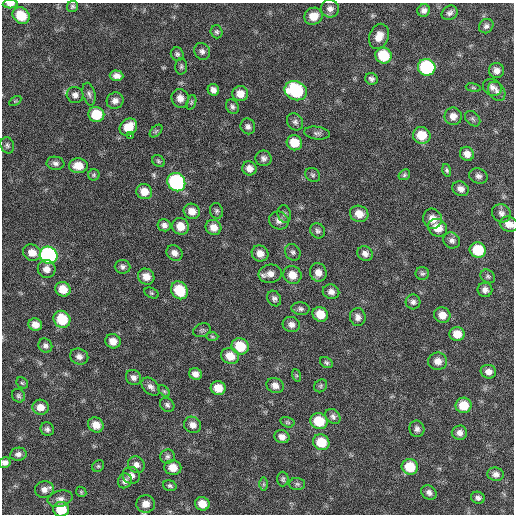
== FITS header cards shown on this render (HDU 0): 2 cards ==
NAXIS1  =                  512 / Axis length
NAXIS2  =                  512 / Axis length

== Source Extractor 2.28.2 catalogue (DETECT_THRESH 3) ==
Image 512 x 512 px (HDU 0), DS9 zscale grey, 1 PNG px = 1 image px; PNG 516 x 516 px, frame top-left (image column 1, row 512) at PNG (2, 3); each listed source drawn as its Kron ellipse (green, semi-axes under 4 px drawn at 4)
Background 62.3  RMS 8.5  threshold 25.6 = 3 sigma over >= 5 px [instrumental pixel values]
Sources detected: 156; all 156 listed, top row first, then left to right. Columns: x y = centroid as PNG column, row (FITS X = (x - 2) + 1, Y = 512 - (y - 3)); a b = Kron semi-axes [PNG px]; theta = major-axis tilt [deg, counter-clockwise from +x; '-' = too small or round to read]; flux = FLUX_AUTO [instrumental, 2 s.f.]
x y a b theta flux
10 4 7 4 0 2500
72 6 6 5 - 1100
330 9 9 8 - 3100
424 10 6 6 - 2300
450 13 8 7 - 2000
21 16 9 7 -43 14000
313 16 9 8 - 7200
486 26 8 6 42 1800
217 32 6 6 - 1100
379 36 13 9 68 6000
202 51 9 7 -61 2100
177 54 7 6 - 1300
383 55 8 7 - 21000
181 66 8 6 87 1200
427 67 9 8 - 61000
496 70 7 7 - 3100
117 76 7 5 -2 2800
371 79 6 5 - 1800
492 87 10 8 -29 2800
473 88 7 4 -9 830
213 90 6 5 - 2700
296 91 11 9 -24 40000
497 91 10 7 -55 2600
89 94 11 6 -76 2000
240 94 8 7 - 5900
75 95 8 8 - 2500
180 98 9 8 - 4300
15 101 6 4 33 680
115 101 8 8 - 2900
191 102 7 4 71 1000
232 107 8 6 -59 1500
96 114 8 7 - 16000
453 116 8 8 - 3900
473 119 9 6 -45 1400
295 122 9 7 -52 2000
248 126 8 7 - 2000
128 127 9 8 - 10000
156 131 7 4 45 1100
317 133 13 6 -8 2000
422 135 9 8 - 11000
130 136 2 2 - 2400
294 143 8 7 - 11000
7 145 8 6 -66 1500
467 154 7 7 - 4000
264 158 8 7 - 2200
158 161 7 5 -37 1000
55 163 9 6 -8 2000
78 166 9 7 -2 7500
249 168 7 7 - 3600
447 170 6 4 -74 1000
94 175 6 5 - 900
313 175 8 6 -34 1300
404 175 6 5 - 1000
478 176 9 7 -18 2200
176 182 10 8 -50 79000
461 189 8 7 - 3100
144 192 8 7 - 6200
192 211 8 7 - 5200
216 211 8 6 -76 1400
501 213 9 9 - 2500
284 214 9 6 -75 1600
359 214 9 8 - 6300
432 219 10 9 - 5600
279 220 10 9 - 3500
509 224 9 7 -19 4700
164 225 6 6 - 2300
180 226 9 8 - 7200
213 227 8 7 - 4700
438 228 10 8 -28 8600
318 231 8 7 - 1600
452 240 9 7 -34 2300
478 250 8 7 - 21000
293 252 8 7 - 1700
32 253 9 8 - 5700
174 253 8 7 - 3200
260 253 8 7 - 4800
365 254 8 7 - 2800
49 255 9 8 - 130000
123 267 8 7 - 1800
47 269 9 9 - 4000
318 272 9 8 - 4400
270 274 12 9 7 4300
422 274 7 6 - 1300
292 275 9 8 - 6600
488 276 8 6 -38 1300
146 277 8 7 - 5500
63 289 8 7 - 8700
179 290 9 8 - 18000
485 290 7 7 - 2700
331 292 8 7 - 2800
151 293 7 5 -26 920
274 298 8 6 -60 1800
413 302 7 7 - 2000
300 309 9 6 -8 1700
320 314 8 7 - 8500
442 315 8 7 - 5300
358 317 9 8 - 2700
62 319 9 8 - 19000
291 324 9 7 -17 3200
35 325 7 6 - 4300
202 330 9 6 20 1400
457 334 7 7 - 7200
212 336 6 4 -2 880
113 341 8 7 - 5000
45 346 7 6 - 2000
240 346 9 8 - 16000
79 356 9 7 -22 3000
230 356 9 7 -22 8400
438 361 9 9 - 4900
326 363 7 5 -33 1100
488 372 8 6 -15 3400
195 374 6 5 - 3200
296 375 6 4 -71 730
133 378 8 7 - 2300
22 383 6 5 - 850
275 385 9 7 -27 3800
321 386 7 5 48 1100
150 387 10 7 -45 2600
218 388 7 7 - 8400
164 391 7 4 -44 920
18 396 7 6 - 1300
167 405 8 6 -45 1600
464 405 8 7 - 11000
40 407 8 7 - 5000
333 416 8 6 -49 1900
319 421 9 8 - 18000
287 422 7 5 -16 950
96 425 8 7 - 5900
193 425 9 7 -33 3600
47 429 7 6 - 1700
417 429 8 7 - 2200
459 433 7 7 - 3000
282 437 7 6 - 3400
321 442 8 7 - 15000
18 454 8 6 9 2200
167 456 7 7 - 1600
5 463 6 5 - 2400
136 465 9 8 - 2800
98 466 6 5 - 880
410 467 8 7 - 16000
173 468 8 7 - 6900
496 474 8 6 -8 2500
131 475 9 8 - 3000
283 479 7 6 - 1200
125 481 8 6 57 2300
263 484 6 4 -90 900
297 484 8 6 -3 1400
170 486 7 5 -19 1300
44 489 9 8 - 3200
81 492 6 4 -47 740
429 492 8 6 -38 2300
478 498 7 6 - 1800
60 499 13 8 14 2900
146 504 9 8 - 4700
202 504 7 6 - 6700
61 509 8 7 - 14000
At the frame edge (FLAGS 8, measured only in part): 5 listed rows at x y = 10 4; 509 224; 5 463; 146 504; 61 509